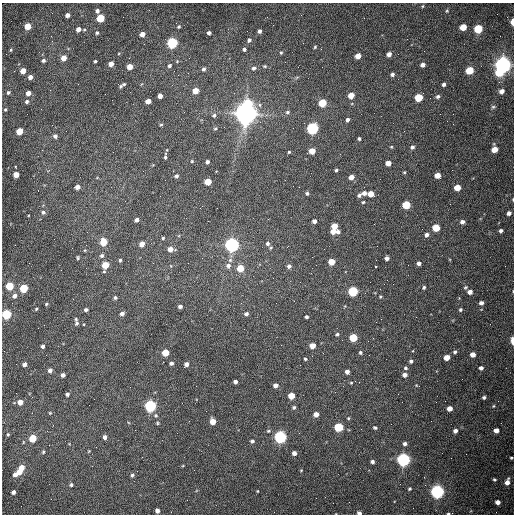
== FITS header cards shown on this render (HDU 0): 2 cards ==
NAXIS1  =                  512 /fastest changing axis
NAXIS2  =                  512 /next to fastest changing axis

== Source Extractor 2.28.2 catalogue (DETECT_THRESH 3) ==
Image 512 x 512 px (HDU 0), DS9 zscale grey, 1 PNG px = 1 image px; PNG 516 x 516 px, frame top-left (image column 1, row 512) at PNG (2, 3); no overlay
Background 1530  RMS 23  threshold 69.5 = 3 sigma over >= 5 px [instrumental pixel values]
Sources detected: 221; all 221 listed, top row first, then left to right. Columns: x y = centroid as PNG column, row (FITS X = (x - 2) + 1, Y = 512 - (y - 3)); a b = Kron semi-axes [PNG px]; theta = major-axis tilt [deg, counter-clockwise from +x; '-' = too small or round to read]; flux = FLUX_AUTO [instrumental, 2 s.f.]
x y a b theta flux
422 6 5 3 - 1.5e+03
97 11 4 4 - 4.2e+03
447 11 4 4 - 1.5e+03
67 15 4 4 - 8.0e+03
100 18 5 5 - 6.4e+04
512 22 5 3 - 1.4e+04
28 26 5 4 - 3.1e+04
179 27 4 3 - 2.0e+03
463 27 5 4 - 3.2e+04
78 29 5 4 - 1.0e+04
478 29 5 5 - 9.5e+04
259 31 4 3 - 4.0e+03
97 33 5 4 - 2.8e+03
209 33 4 3 - 4.2e+03
142 34 4 4 - 1.0e+04
51 36 3 2 - 1.4e+03
249 40 5 4 - 3.2e+03
172 43 5 5 - 2.6e+05
315 47 4 3 - 1.9e+03
244 49 4 4 - 2.9e+03
321 49 2 2 - 9.0e+02
11 50 4 3 - 1.8e+03
281 53 5 4 - 1.8e+03
389 54 4 4 - 7.7e+03
358 56 5 4 - 1.6e+04
64 58 4 4 - 1.8e+04
43 60 4 4 - 3.4e+03
95 61 3 3 - 2.1e+03
111 64 4 4 - 1.5e+04
423 65 4 4 - 7.2e+03
503 65 6 6 - 1.1e+06
169 66 5 4 - 3.0e+03
265 66 5 4 - 1.8e+03
130 67 4 4 - 2.0e+04
254 68 5 5 - 4.3e+03
204 69 5 4 - 3.6e+03
469 70 5 5 - 5.6e+04
23 71 4 4 - 1.9e+04
499 72 5 5 - 4.6e+04
392 74 4 4 - 4.3e+03
30 77 4 4 - 8.8e+03
297 77 7 4 19 2.1e+03
124 84 5 4 - 2.0e+03
444 84 4 3 - 3.8e+03
121 86 4 4 - 2.3e+03
195 91 4 4 - 2.6e+04
501 91 5 5 - 8.4e+03
8 92 4 3 - 2.4e+03
28 93 4 4 - 1.1e+04
105 94 2 2 - 8.1e+02
351 95 5 4 - 2.2e+04
160 96 4 4 - 9.8e+03
438 96 5 4 - 3.5e+03
419 97 5 5 - 6.1e+04
148 101 4 4 - 1.5e+04
27 102 4 4 - 3.3e+03
248 103 6 5 - 5.5e+04
322 103 5 5 - 7.0e+04
493 107 6 5 - 2.6e+03
5 109 4 3 - 1.6e+03
287 112 5 4 - 3.1e+03
246 113 8 7 - 2.2e+06
214 115 6 5 - 3.4e+03
347 120 4 4 - 4.0e+03
161 125 4 3 - 1.8e+03
215 128 5 4 - 2.0e+03
293 128 2 2 - 6.0e+02
312 128 5 5 - 3.5e+05
19 131 5 4 - 4.3e+04
55 136 5 5 - 4.7e+03
359 139 3 3 - 2.7e+03
391 147 4 4 - 1.4e+03
412 147 5 4 - 4.0e+03
494 149 5 5 - 2.2e+04
312 151 5 4 - 2.3e+04
289 152 3 3 - 1.6e+03
165 157 7 3 87 2.7e+03
192 161 4 3 - 1.4e+03
207 162 4 4 - 4.1e+03
388 163 5 4 - 1.4e+04
336 170 4 3 - 2.6e+03
404 172 4 3 - 1.5e+03
16 175 4 4 - 2.4e+04
437 175 5 4 - 1.8e+04
176 176 5 4 - 3.3e+03
351 177 4 4 - 1.3e+04
208 182 5 4 - 3.5e+04
77 187 4 4 - 8.3e+03
457 187 5 4 - 2.6e+04
307 193 4 3 - 2.6e+03
364 193 5 4 - 7.1e+03
371 194 5 4 - 2.2e+04
359 195 4 4 - 4.1e+03
513 199 4 2 - 1.2e+03
363 202 3 3 - 1.8e+03
406 205 5 5 - 6.7e+04
43 212 6 5 - 3.9e+03
509 213 4 4 - 6.6e+03
136 220 4 4 - 5.8e+03
314 221 4 4 - 6.0e+03
462 222 5 4 - 5.9e+03
334 226 5 4 - 2.6e+04
436 228 5 5 - 4.9e+04
333 231 4 4 - 1.3e+04
501 231 4 4 - 4.0e+03
338 232 5 4 - 4.6e+03
426 235 5 4 - 5.4e+03
163 238 3 3 - 2.1e+03
103 242 5 5 - 4.5e+04
267 243 5 5 - 4.3e+03
142 244 4 4 - 1.5e+04
232 245 5 5 - 6.9e+05
271 248 5 4 - 2.0e+03
170 249 5 5 - 1.4e+04
102 256 5 5 - 3.5e+03
78 258 4 3 - 1.8e+03
387 258 4 4 - 4.9e+03
120 260 4 3 - 2.2e+03
331 262 5 4 - 2.9e+04
419 263 4 4 - 5.5e+03
105 265 5 4 - 4.2e+04
228 266 8 7 - 6.8e+03
289 266 5 5 - 5.0e+03
375 266 3 3 - 3.3e+03
240 268 5 5 - 3.8e+04
10 286 5 4 - 7.0e+04
424 287 4 4 - 3.0e+03
465 287 5 5 - 2.4e+03
24 288 5 4 - 8.1e+04
353 291 5 5 - 1.7e+05
470 292 4 4 - 9.0e+03
14 296 5 5 - 6.5e+03
380 296 4 4 - 1.6e+03
115 298 4 4 - 3.0e+03
276 303 2 2 - 9.2e+02
481 303 5 4 - 4.7e+03
46 304 4 3 - 1.7e+03
180 306 4 3 - 5.1e+03
36 309 4 4 - 1.8e+03
86 310 4 4 - 3.9e+03
460 310 4 4 - 2.8e+03
122 313 4 4 - 6.0e+03
6 314 5 5 - 1.4e+05
246 314 5 5 - 4.2e+03
306 317 4 3 - 3.3e+03
381 319 2 2 - 9.4e+02
77 323 7 6 - 3.8e+03
84 324 3 2 - 1.0e+03
337 334 5 4 - 2.5e+03
353 338 5 5 - 6.6e+04
512 341 6 3 -84 1.2e+04
43 346 4 3 - 4.3e+03
312 346 5 4 - 1.6e+04
360 352 4 4 - 2.5e+03
455 352 5 4 - 3.4e+03
165 353 5 4 - 3.5e+04
473 354 4 4 - 1.1e+04
447 357 5 4 - 2.0e+04
305 359 4 4 - 2.0e+03
411 361 4 4 - 3.4e+03
171 363 4 3 - 3.9e+03
24 364 4 4 - 6.1e+03
186 364 4 4 - 6.9e+03
405 368 5 4 - 2.8e+03
481 368 4 4 - 5.0e+03
50 370 4 4 - 6.6e+03
347 372 4 4 - 6.6e+03
63 375 4 4 - 6.6e+03
405 375 4 4 - 6.7e+03
235 382 4 4 - 4.7e+03
351 383 3 3 - 1.5e+03
275 385 4 4 - 7.5e+03
67 394 4 3 - 4.5e+03
291 396 5 4 - 3.1e+04
484 397 4 4 - 2.9e+03
20 402 4 4 - 1.4e+04
150 406 5 5 - 3.5e+05
493 406 4 4 - 1.6e+03
294 407 4 4 - 2.5e+03
449 408 4 4 - 1.2e+04
50 413 4 4 - 1.4e+03
316 414 4 4 - 1.1e+04
156 415 6 6 - 3.0e+03
348 418 5 4 - 1.9e+03
189 421 2 2 - 6.9e+02
213 421 5 4 - 2.2e+04
157 423 5 4 - 1.7e+03
339 427 5 5 - 1.1e+05
375 428 5 4 - 2.6e+03
496 430 4 4 - 1.0e+04
268 431 5 4 - 1.9e+03
455 431 4 4 - 5.8e+03
8 434 4 3 - 2.0e+03
105 437 4 4 - 5.9e+03
280 437 5 5 - 4.3e+05
33 438 5 4 - 5.0e+04
252 441 5 4 - 3.5e+03
405 444 4 4 - 4.4e+03
89 451 4 3 - 1.1e+03
43 452 5 4 - 2.1e+03
294 453 4 4 - 6.3e+03
511 458 3 3 - 1.7e+03
403 459 5 5 - 5.7e+05
372 462 4 4 - 4.4e+03
21 467 5 4 - 1.7e+04
301 470 4 3 - 1.3e+03
19 472 4 4 - 1.4e+04
15 474 6 4 47 1.0e+04
132 475 4 4 - 3.0e+03
494 479 4 3 - 2.0e+03
507 482 8 5 74 9.8e+03
71 485 5 4 - 3.2e+03
409 489 4 3 - 1.9e+03
257 491 3 3 - 1.1e+03
13 492 4 4 - 5.5e+03
437 492 5 5 - 6.4e+05
316 498 2 2 - 3.3e+03
498 502 4 4 - 8.5e+03
157 511 4 4 - 7.2e+03
359 513 4 3 - 5.3e+03
448 514 4 3 - 1.8e+03
At the frame edge (FLAGS 8, measured only in part): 6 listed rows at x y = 512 22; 513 199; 6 314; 512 341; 359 513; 448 514